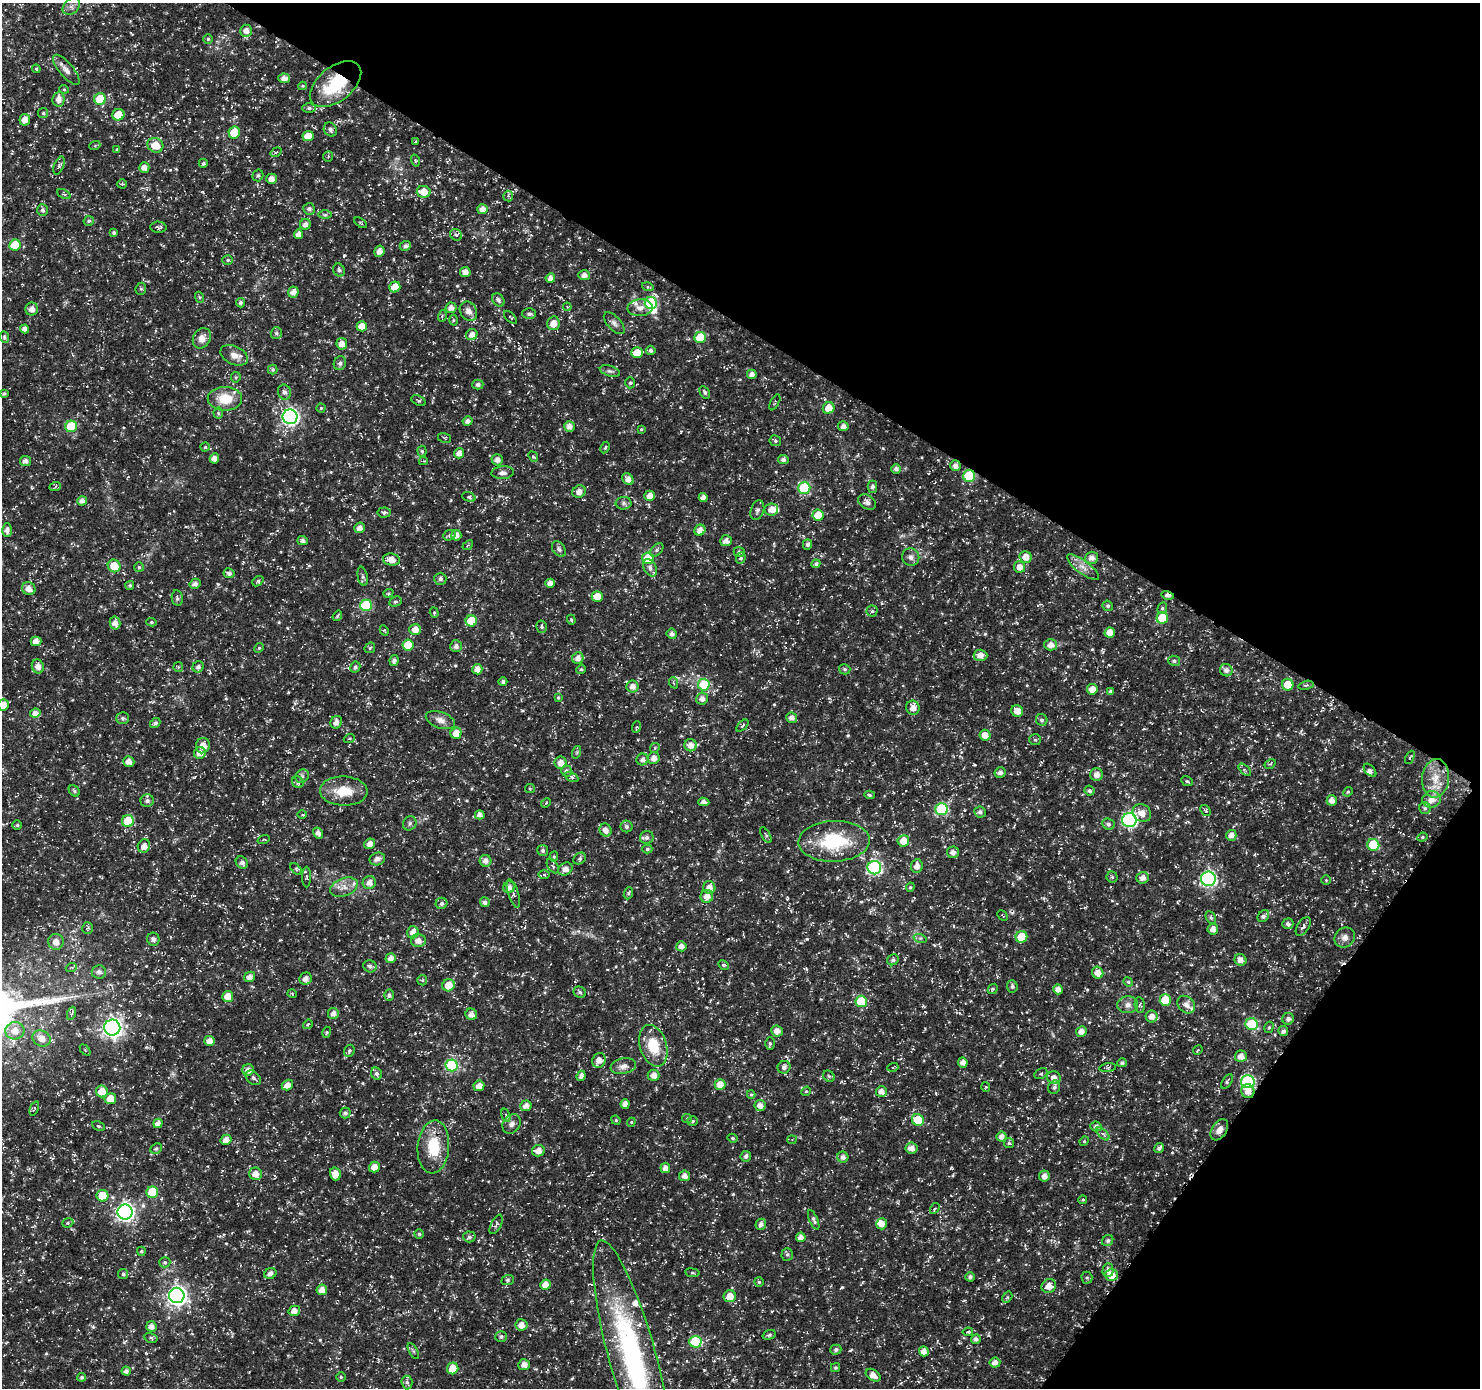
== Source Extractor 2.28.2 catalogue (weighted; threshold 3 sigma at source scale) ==
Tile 8 of 4 x 4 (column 4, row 2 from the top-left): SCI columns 4438-5915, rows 2958-4343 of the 5925 x 5983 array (HDU 1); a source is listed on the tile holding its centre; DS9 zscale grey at full resolution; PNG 1482 x 1390 px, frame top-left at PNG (2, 3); each listed source drawn as its Kron ellipse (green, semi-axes under 4 px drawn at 4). Shown black and unused: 31% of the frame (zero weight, under 3 of 5 exposures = <1% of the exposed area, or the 3 px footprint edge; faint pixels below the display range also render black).
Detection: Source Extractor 2.28.2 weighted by HDU 2 'WHT'; one run over the whole footprint, this tile lists its part. Background 0.0184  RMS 0.002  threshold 0.00906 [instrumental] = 3 sigma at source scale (4.5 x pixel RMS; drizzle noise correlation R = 1.50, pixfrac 1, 0.0396/0.0396 arcsec/px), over >= 5 px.
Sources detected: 604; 1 inside a brighter object's white glare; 2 cosmic-ray / hot-pixel residue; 1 long thin detection or spike segment (spike, bleed or trail) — neither listed nor drawn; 9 inside a brighter listed object's ellipse — not listed separately; of the other 591, all 500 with FLUX_AUTO >= 0.224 (the completeness limit of this list) listed and drawn (91 fainter detections not listed), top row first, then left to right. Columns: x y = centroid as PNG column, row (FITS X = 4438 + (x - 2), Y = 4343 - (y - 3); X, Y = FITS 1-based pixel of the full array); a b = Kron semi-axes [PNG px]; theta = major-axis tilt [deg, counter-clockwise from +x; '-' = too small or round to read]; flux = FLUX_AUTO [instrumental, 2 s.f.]
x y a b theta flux
71 6 10 7 45 0.88
246 31 6 6 - 1.3
208 39 5 4 - 0.33
36 69 4 3 - 0.24
66 70 19 7 -50 1.3
284 78 6 5 - 1.3
336 84 30 17 38 11
303 86 4 4 - 0.24
64 89 5 4 - 0.25
59 99 7 6 - 1.4
100 99 6 5 - 8.9
309 108 7 5 0 0.47
43 113 5 5 - 0.28
118 115 6 6 - 3.5
25 120 6 5 - 1.6
330 130 7 6 - 0.68
234 132 6 5 - 5.5
308 136 5 5 - 2.7
416 142 4 3 - 0.26
95 145 5 3 - 0.24
155 145 8 7 - 3.2
117 149 4 4 - 0.26
276 152 6 3 34 0.23
328 156 5 4 - 0.28
415 161 6 4 -73 0.27
203 163 4 4 - 0.34
59 166 9 4 69 0.52
144 167 5 5 - 1.2
258 175 6 5 - 0.48
272 179 5 5 - 1.5
122 184 5 4 - 0.23
424 192 7 6 - 2.7
64 194 7 4 -25 0.33
508 196 5 5 - 0.33
309 209 6 5 - 0.64
482 209 5 5 - 1.3
42 210 6 5 - 0.6
325 215 7 4 0 0.38
89 221 5 5 - 0.38
360 223 7 4 -36 0.3
305 224 5 5 - 1.1
158 227 8 5 -4 0.49
114 233 4 4 - 0.45
299 234 4 4 - 1.4
456 235 6 5 - 0.46
15 245 6 5 - 6.3
405 246 6 4 24 0.76
379 251 6 5 - 1.2
228 260 5 4 - 0.33
339 270 7 5 -64 0.58
465 272 5 5 - 1.3
584 275 6 5 - 1.2
550 278 5 4 - 1.1
395 287 6 5 - 3
648 287 6 4 -17 0.26
141 289 6 5 - 0.34
293 292 5 5 - 1.3
199 297 5 3 - 0.23
498 300 7 5 -50 0.68
240 303 5 4 - 0.52
651 303 6 6 - 18
567 307 4 4 - 0.24
451 308 5 5 - 1.1
640 308 12 8 3 1.4
32 309 6 6 - 1.2
468 311 10 8 -58 1.3
529 314 6 5 - 0.56
442 316 6 3 74 0.33
510 317 8 3 -45 0.28
453 320 5 3 - 0.23
553 323 7 6 - 2
614 323 13 6 -47 0.84
362 326 5 5 - 2.5
25 329 4 4 - 1.1
276 333 6 5 - 0.41
472 335 6 5 - 1.2
4 337 6 4 -81 0.39
700 337 6 5 - 7.6
202 338 11 8 60 1.7
342 344 6 5 - 1.4
651 350 5 4 - 0.56
637 353 6 5 - 3.2
234 355 14 9 -25 1.6
340 363 7 6 - 0.59
273 370 5 5 - 0.35
610 371 10 5 -17 0.59
752 374 5 5 - 1.1
236 377 5 5 - 0.28
630 383 5 4 - 0.38
478 385 5 5 - 0.67
284 392 7 6 - 0.76
705 392 7 4 -58 0.45
4 394 4 3 - 0.35
225 399 17 11 -1 4.8
418 401 7 4 -28 0.32
775 402 8 2 62 0.23
321 408 4 4 - 0.23
829 408 6 5 - 2.7
218 413 5 5 - 0.33
290 417 7 7 - 56
468 421 5 4 - 0.98
71 426 6 6 - 10
569 426 5 5 - 1.2
843 426 5 5 - 0.89
641 429 4 3 - 0.23
445 438 6 5 - 0.26
775 441 6 5 - 0.41
205 447 4 4 - 0.31
605 448 6 4 63 0.27
422 451 5 4 - 0.35
459 453 5 5 - 1.3
533 457 5 4 - 0.28
214 458 5 5 - 1.1
497 460 6 5 - 1.1
783 460 5 4 - 0.65
25 461 5 5 - 0.91
423 461 4 3 - 0.26
955 466 5 5 - 0.95
896 469 5 4 - 0.73
503 473 11 6 4 0.87
969 476 6 6 - 14
628 479 6 5 - 1.4
55 487 6 4 21 0.29
872 487 6 4 89 0.65
804 488 6 6 - 14
579 492 7 6 - 1.1
650 496 5 5 - 1.7
469 497 7 4 -19 0.4
703 498 4 4 - 1.2
82 501 5 4 - 0.93
867 502 10 6 -31 0.96
624 503 8 6 -1 0.58
771 509 7 6 - 1.7
757 510 10 6 71 0.67
384 513 6 5 - 0.53
818 515 5 5 - 3.5
359 528 5 5 - 1.1
7 530 7 5 90 0.99
700 530 6 5 - 1.5
449 535 6 5 - 0.41
456 535 5 5 - 1.3
303 541 5 4 - 0.59
726 541 6 5 - 1.1
807 544 5 4 - 0.59
468 545 6 4 41 0.28
559 549 8 6 -54 0.53
657 550 8 5 45 0.47
739 552 6 5 - 0.45
911 557 8 8 - 0.95
1026 557 6 6 - 1.9
648 558 6 6 - 10
741 558 6 4 69 0.41
1092 558 6 6 - 1.2
391 560 8 6 -9 1.9
816 564 4 4 - 0.53
114 566 6 6 - 3.6
139 567 5 5 - 0.35
1020 567 5 5 - 1.4
1083 567 19 6 -37 1.7
650 568 9 6 -62 0.77
229 573 5 5 - 0.71
363 576 10 5 -79 0.5
440 579 6 6 - 0.73
258 581 6 4 39 0.38
550 583 5 4 - 1.3
195 584 5 5 - 0.9
130 585 4 4 - 0.35
29 589 7 6 - 1.7
388 593 5 4 - 0.27
1168 595 6 4 -14 0.92
597 597 5 5 - 3.3
177 598 8 5 -79 0.54
395 602 6 5 - 0.38
366 605 6 6 - 13
1108 606 5 5 - 0.44
1162 608 6 4 68 0.37
872 611 5 5 - 0.38
434 613 5 4 - 0.31
337 616 5 3 - 0.28
1162 618 6 5 - 6.4
571 620 5 4 - 0.26
471 621 5 5 - 5.3
151 622 5 4 - 0.31
115 623 6 5 - 1.3
542 627 6 5 - 0.4
415 629 6 5 - 1.6
384 630 5 4 - 0.31
1110 632 5 5 - 2
672 634 5 5 - 0.84
36 641 5 5 - 1.7
408 645 5 5 - 4.8
1051 645 6 5 - 1.3
456 646 6 6 - 0.83
259 648 5 4 - 0.27
370 648 6 4 46 0.3
980 655 7 5 -2 1.6
578 658 6 5 - 1.1
394 660 5 4 - 0.79
1174 661 6 5 - 0.51
38 666 7 6 - 1.5
178 667 5 5 - 0.27
198 667 6 5 - 0.75
355 667 5 5 - 0.54
477 669 5 5 - 1.5
581 669 5 4 - 0.29
845 669 6 5 - 0.38
1226 670 6 6 - 0.93
503 682 4 4 - 0.49
674 683 6 3 -68 0.26
704 685 6 5 - 9.1
1288 685 6 6 - 3.2
1306 685 8 4 13 0.39
632 686 6 6 - 1.3
1092 689 5 5 - 1.8
1110 692 4 4 - 0.42
558 698 4 3 - 0.26
702 698 6 6 - 0.98
3 705 6 5 - 2.6
913 708 7 6 - 1.4
1017 711 6 5 - 1.7
35 713 5 4 - 1.2
123 718 6 6 - 0.5
792 718 5 5 - 1.1
440 720 15 8 -20 1.5
1042 720 6 5 - 0.53
336 722 6 5 - 1.3
155 723 6 4 44 0.48
742 726 7 3 45 0.3
636 727 6 3 69 0.27
456 733 6 5 - 2.2
985 735 6 5 - 1.7
349 739 5 3 - 0.28
1035 740 6 5 - 0.31
691 745 6 6 - 1.4
203 746 7 7 - 1.7
655 748 5 4 - 0.32
577 752 6 4 72 0.29
200 753 6 5 - 1.5
1410 757 7 3 65 0.23
654 758 6 6 - 1.3
642 760 6 6 - 0.9
129 761 6 5 - 1.6
560 763 6 6 - 1.4
1270 764 6 4 30 0.28
1245 770 8 4 -45 0.36
1370 770 8 4 -48 0.64
566 771 5 5 - 0.61
1000 773 5 5 - 0.85
1097 774 6 6 - 1.1
302 776 7 6 - 0.56
572 777 7 4 -28 0.4
1435 778 19 13 84 4
1187 781 6 4 -26 0.34
298 782 6 5 - 0.44
530 789 5 4 - 0.24
74 791 6 4 -47 0.38
344 791 24 14 -2 5.2
1089 791 5 5 - 0.54
1348 792 5 4 - 0.26
869 795 5 4 - 0.33
1432 799 9 8 - 1.9
1332 800 5 5 - 1.3
147 801 7 6 - 0.59
704 802 5 4 - 1
546 803 5 3 - 0.25
1425 808 6 5 - 0.45
941 809 6 6 - 17
1206 810 6 4 -50 0.33
980 812 6 5 - 0.57
1142 813 10 8 -41 1.8
302 814 5 3 - 0.24
480 815 5 4 - 1.1
1129 820 7 7 - 36
128 821 6 6 - 6.5
410 823 7 6 - 0.55
1108 824 6 5 - 0.54
17 825 4 4 - 0.35
626 826 6 6 - 0.53
606 830 6 6 - 1.1
318 833 6 5 - 0.82
766 835 9 4 -59 0.31
1231 835 5 5 - 1.3
647 837 7 6 - 0.69
1422 837 5 4 - 0.28
263 839 6 3 19 0.23
834 841 36 20 2 13
903 841 6 5 - 2.8
370 844 5 5 - 1.2
1373 845 6 6 - 9.2
144 846 7 6 - 1.4
647 849 5 4 - 0.36
543 851 5 5 - 0.5
953 852 6 6 - 0.96
554 857 5 4 - 0.27
377 859 8 6 20 1
580 859 7 5 37 0.4
485 861 6 6 - 1.1
242 863 6 5 - 0.82
553 866 8 5 -56 0.43
917 866 7 6 - 1.3
874 868 7 6 - 33
296 869 7 4 -47 0.28
565 869 7 6 - 1.4
544 875 5 3 - 0.3
306 877 10 4 -89 0.34
1112 877 5 5 - 0.34
1143 878 6 5 - 1.3
1208 879 7 7 - 38
1326 880 4 4 - 0.23
369 883 7 6 - 1.3
344 887 14 9 20 1.7
509 887 6 5 - 1.2
910 887 5 4 - 0.29
709 888 6 6 - 1.4
513 893 15 5 -73 0.78
628 893 6 4 70 0.32
707 896 6 6 - 1.5
485 902 5 5 - 0.68
442 903 6 5 - 0.66
1003 916 6 3 -46 0.23
1263 916 6 5 - 0.68
1211 918 7 4 -63 0.41
1288 924 5 5 - 0.57
1303 927 11 6 57 0.67
88 928 6 5 - 0.38
1213 929 5 5 - 1.3
413 932 6 6 - 1.5
1021 937 6 5 - 4.2
1345 937 11 9 41 1.2
920 938 7 4 -17 0.38
153 939 6 6 - 0.73
418 941 7 6 - 1.3
56 942 8 7 - 1.4
681 946 5 5 - 1.1
391 958 5 5 - 1.1
893 960 6 5 - 0.54
1240 960 6 5 - 1.2
724 965 6 4 -28 0.29
370 966 7 6 - 0.62
71 968 6 3 19 0.24
99 972 7 6 - 0.88
1098 973 6 5 - 1.7
249 977 6 5 - 1.2
306 979 6 6 - 0.87
422 980 5 5 - 0.26
1128 982 5 4 - 0.29
448 985 6 6 - 3.4
1012 986 6 5 - 0.5
993 989 5 4 - 0.29
1058 989 5 5 - 1.2
580 992 6 5 - 0.46
292 994 5 4 - 0.23
389 995 5 5 - 0.59
228 996 5 5 - 2.4
1165 1000 6 5 - 5.2
861 1001 6 5 - 7.3
1128 1005 10 8 3 1.1
1140 1005 8 5 -83 0.42
1186 1005 10 7 -46 1.2
72 1013 7 4 70 0.38
333 1013 5 5 - 1.1
471 1014 6 5 - 1.2
1152 1017 6 6 - 1.5
1288 1019 6 5 - 0.78
308 1024 5 3 - 0.29
1252 1024 6 6 - 12
112 1027 8 8 - 110
1269 1027 6 4 74 0.33
15 1031 9 9 - 2.2
777 1031 6 5 - 1.4
1081 1031 5 5 - 1.4
1283 1031 5 5 - 0.73
327 1032 5 4 - 0.27
42 1038 9 7 -25 1.6
210 1041 5 5 - 1.4
770 1043 6 4 -89 0.34
653 1046 21 13 -73 6.3
85 1050 6 4 -47 0.28
1198 1050 5 3 - 0.25
349 1051 6 5 - 0.39
1241 1056 6 6 - 1.5
599 1060 7 6 - 1.6
963 1062 5 4 - 1.2
1122 1063 5 4 - 0.46
452 1065 6 6 - 19
623 1066 13 7 11 1.3
784 1067 6 6 - 0.6
893 1067 5 4 - 0.27
1108 1068 8 3 7 0.3
248 1070 6 5 - 1.2
376 1074 6 5 - 0.56
1041 1074 7 5 27 0.36
653 1075 6 5 - 1.3
581 1076 5 4 - 0.76
829 1076 6 5 - 0.33
253 1078 8 6 -39 0.61
1054 1078 6 6 - 1.4
1227 1081 8 4 59 0.39
1248 1082 7 6 - 24
720 1084 5 5 - 2
287 1085 6 5 - 1.6
479 1086 5 5 - 1.4
986 1087 5 4 - 0.27
1054 1087 7 5 64 0.61
102 1091 6 6 - 3
806 1091 5 4 - 0.27
881 1091 5 5 - 1.3
1248 1091 7 6 - 1.9
751 1095 4 4 - 0.27
110 1099 5 5 - 2.7
625 1104 5 4 - 1.2
760 1105 5 5 - 1.3
526 1106 5 5 - 1.2
34 1108 7 3 67 0.28
345 1113 5 5 - 0.56
506 1115 7 4 -71 0.37
687 1118 5 4 - 0.29
616 1120 5 4 - 0.26
918 1120 6 5 - 7
692 1121 5 5 - 0.37
631 1122 4 4 - 0.22
158 1123 5 4 - 1.2
512 1124 10 8 54 1
98 1126 7 4 -27 0.29
1096 1126 6 5 - 0.73
1219 1130 11 7 57 1.3
1103 1134 8 4 -45 0.48
1001 1137 5 5 - 1.1
732 1138 5 4 - 0.31
226 1140 5 5 - 1.5
792 1140 5 4 - 0.23
1084 1141 5 4 - 0.26
1009 1143 5 5 - 0.4
433 1147 26 15 85 7.3
911 1148 6 5 - 1.4
1159 1148 5 4 - 0.61
156 1149 6 5 - 0.41
538 1151 6 5 - 1.5
746 1156 5 5 - 0.66
843 1157 5 5 - 0.91
374 1167 5 5 - 2.1
665 1168 5 4 - 1.2
256 1174 6 6 - 1.8
335 1174 6 5 - 2.3
685 1176 5 5 - 1.2
1044 1176 5 5 - 0.98
152 1192 6 6 - 8.9
102 1196 6 6 - 3.9
1083 1200 4 4 - 0.26
935 1208 6 3 57 0.26
125 1212 7 7 - 72
814 1220 10 4 -67 0.57
68 1223 6 4 21 0.29
496 1224 10 5 63 0.48
761 1224 5 5 - 0.86
882 1224 5 5 - 1.5
419 1234 5 4 - 0.37
469 1237 6 5 - 0.47
801 1237 5 4 - 1.1
1108 1240 6 5 - 0.5
141 1251 4 4 - 0.32
787 1254 6 5 - 0.4
165 1262 6 5 - 0.39
1108 1270 7 5 89 0.88
270 1273 6 5 - 0.94
692 1273 7 4 -8 0.27
123 1274 5 5 - 0.35
1112 1275 6 6 - 2.5
970 1277 4 4 - 0.62
1087 1278 6 5 - 0.35
508 1280 6 5 - 0.37
759 1282 5 5 - 0.31
545 1285 5 5 - 1.8
1049 1286 7 6 - 1.7
322 1290 5 5 - 1.6
177 1295 8 7 - 97
730 1296 6 6 - 2.4
1007 1297 6 4 59 0.3
294 1311 6 5 - 1.3
521 1325 6 5 - 1.5
151 1326 5 5 - 1.1
968 1332 5 3 - 0.25
769 1335 7 4 19 0.39
501 1336 6 5 - 0.55
151 1338 6 5 - 0.37
976 1339 5 4 - 0.7
695 1342 6 6 - 12
836 1350 5 5 - 0.53
413 1351 9 3 -61 0.34
924 1351 5 5 - 1.3
632 1356 120 23 -75 47
995 1363 5 5 - 1.2
524 1365 6 5 - 1.4
835 1367 4 4 - 0.32
453 1368 6 5 - 3.9
126 1371 4 4 - 0.73
873 1375 8 5 -34 1.4
82 1377 4 4 - 0.37
341 1377 5 4 - 0.28
407 1382 7 5 -86 0.52
Overlapping masked pixels (flux is a lower limit): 5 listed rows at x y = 336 84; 955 466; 969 476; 1168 595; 1248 1091
Isophote crosses this tile's border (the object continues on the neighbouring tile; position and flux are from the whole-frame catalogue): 2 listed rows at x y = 3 705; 632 1356